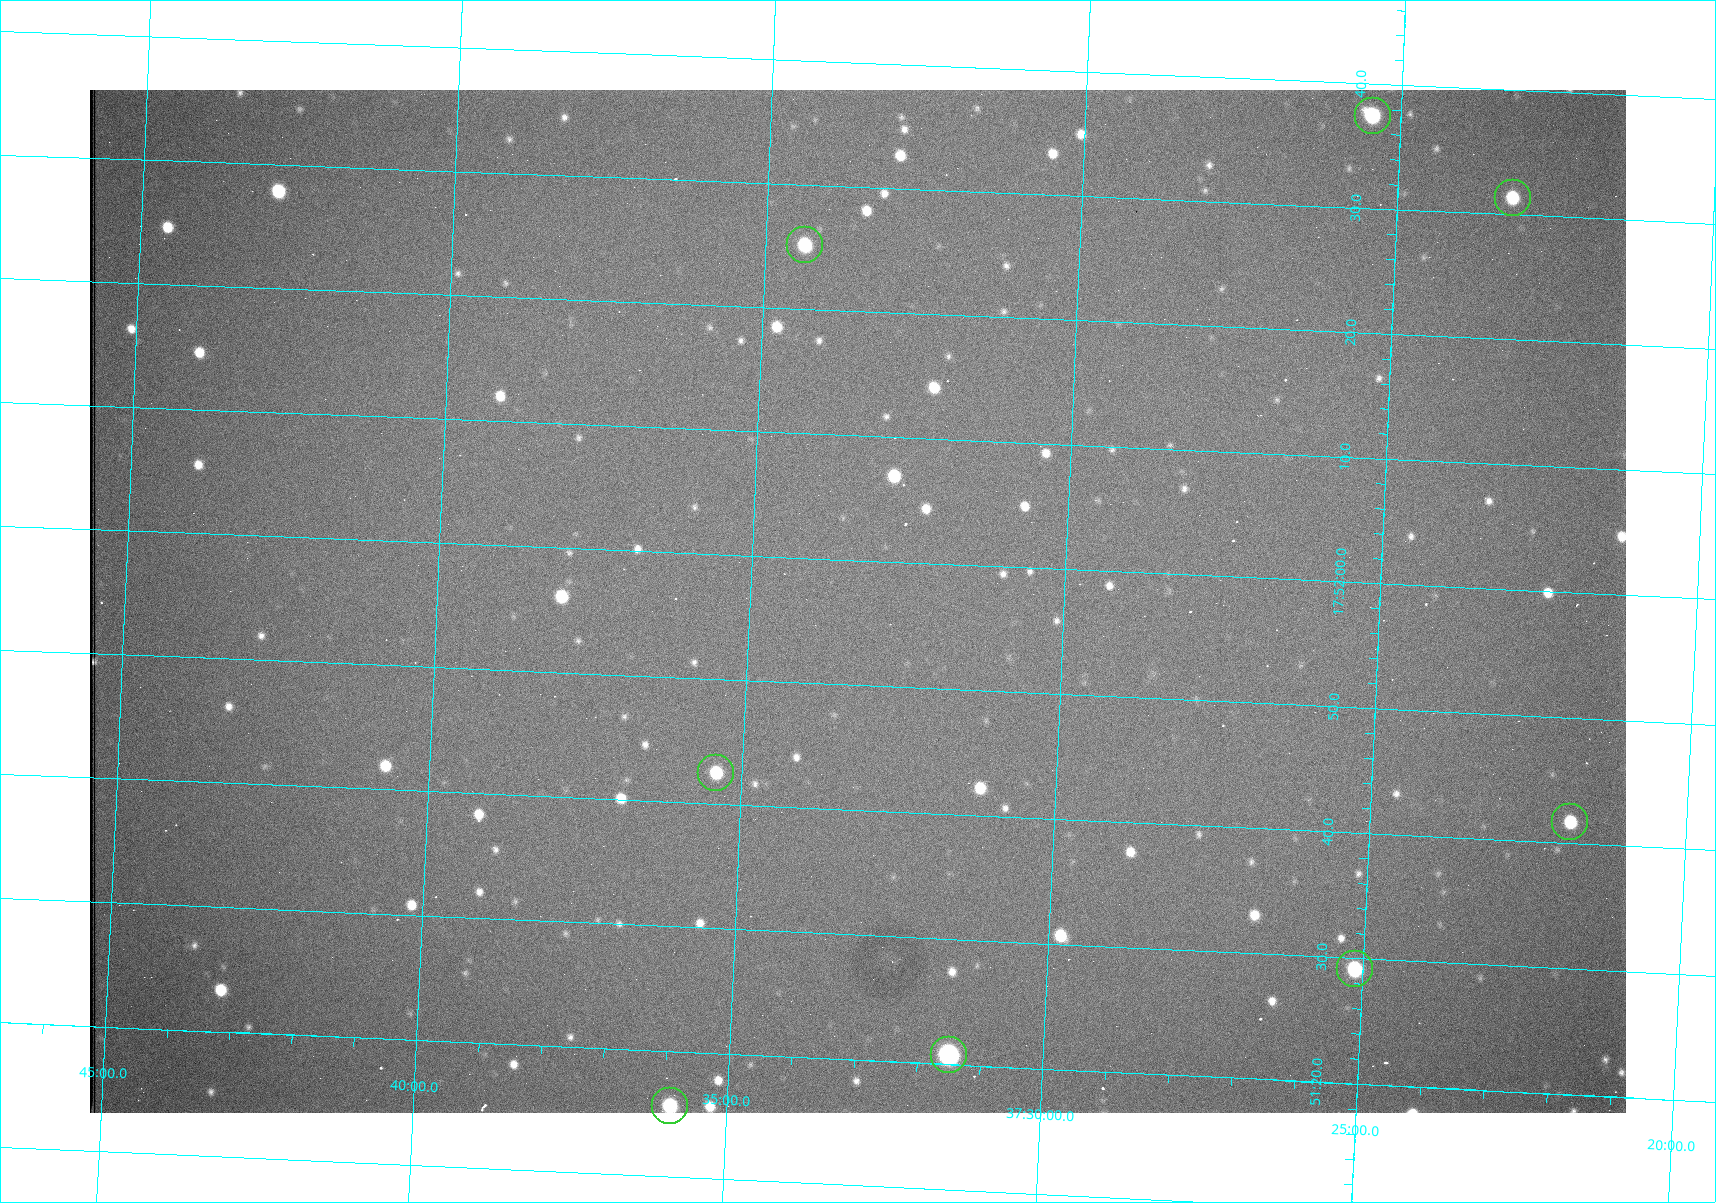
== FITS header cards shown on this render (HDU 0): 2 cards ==
NAXIS1  =                 1536 /fastest changing axis
NAXIS2  =                 1023 /next to fastest changing axis

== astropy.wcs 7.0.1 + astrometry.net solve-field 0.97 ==
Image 1536 x 1023 px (HDU 0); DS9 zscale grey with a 90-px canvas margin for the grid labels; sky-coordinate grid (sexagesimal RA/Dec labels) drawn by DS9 from the SOLVED WCS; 8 Tycho-2 reference stars matched to detected sources circled (green)
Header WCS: RA---TAN/DEC--TAN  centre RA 17:51:57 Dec +37:33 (267.99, +37.55 deg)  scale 0.958 arcsec/px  FOV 24.5' x 16.3'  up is +87 deg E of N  parity flipped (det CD > 0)
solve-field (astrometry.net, Tycho-2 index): VERIFIED the header's WCS against the Tycho-2 star catalogue (8 matches, 0 conflicts) and refined it, rather than solving blind
Solved WCS: RA---TAN-SIP/DEC--TAN-SIP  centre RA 17:51:57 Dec +37:33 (267.99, +37.55 deg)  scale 0.956 arcsec/px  FOV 24.5' x 16.3'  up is +87 deg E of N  parity flipped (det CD > 0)
The solver's refit moves the header's centre by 0.69 arcsec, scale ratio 0.9978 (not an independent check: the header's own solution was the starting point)
Tycho-2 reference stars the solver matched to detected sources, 8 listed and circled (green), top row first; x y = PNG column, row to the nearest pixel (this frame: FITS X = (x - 90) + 1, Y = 1023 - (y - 90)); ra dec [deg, ICRS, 3 dp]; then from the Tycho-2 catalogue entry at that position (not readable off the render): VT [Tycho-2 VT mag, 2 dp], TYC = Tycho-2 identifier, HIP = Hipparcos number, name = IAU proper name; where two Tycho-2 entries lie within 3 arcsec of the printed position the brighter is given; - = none
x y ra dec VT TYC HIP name
1373 116 268.156 +37.424 11.25 2620-712-1 - -
1513 198 268.131 +37.386 12.62 2620-526-1 - -
805 245 268.105 +37.573 11.82 3089-995-1 - -
716 773 267.927 +37.590 11.84 3089-1137-1 - -
1570 822 267.924 +37.364 11.94 2620-391-1 - -
1355 969 267.871 +37.419 11.35 2620-812-1 - -
949 1055 267.836 +37.525 9.96 3089-889-1 - -
670 1106 267.815 +37.598 11.54 3089-1081-1 - -